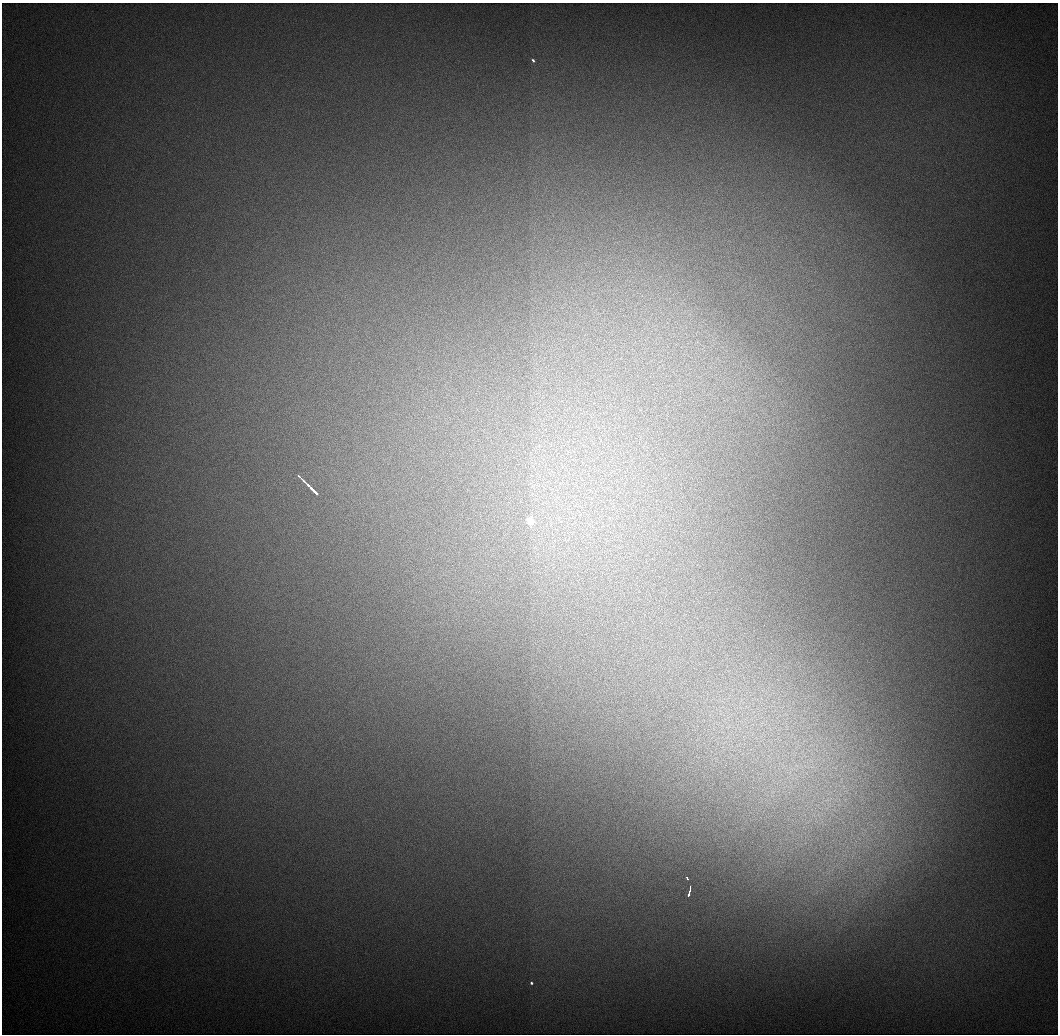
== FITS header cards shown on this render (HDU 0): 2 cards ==
NAXIS1  =                 1056 / Length of Axis 1 (Serial)
NAXIS2  =                 1032 / Length of Axis 2 (Parallel)

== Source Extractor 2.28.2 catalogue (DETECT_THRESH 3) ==
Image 1056 x 1032 px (HDU 0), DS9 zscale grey, 1 PNG px = 1 image px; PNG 1060 x 1036 px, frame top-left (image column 1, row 1032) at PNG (2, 3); no overlay
Background 549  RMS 5.9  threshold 17.8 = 3 sigma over >= 5 px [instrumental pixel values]
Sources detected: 11; all 11 listed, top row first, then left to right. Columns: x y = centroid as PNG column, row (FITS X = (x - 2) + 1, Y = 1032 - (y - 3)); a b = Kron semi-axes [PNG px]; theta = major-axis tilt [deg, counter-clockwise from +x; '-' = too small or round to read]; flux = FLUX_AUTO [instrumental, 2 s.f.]
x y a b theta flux
533 60 4 3 - 1000
303 481 12 2 -45 5700
312 489 15 3 -45 7400
530 521 5 4 - 22000
811 761 7 4 -19 1300
806 766 12 3 -31 1500
793 769 21 5 -10 4200
828 800 19 7 22 5500
687 878 4 3 - 1800
689 891 9 3 76 7800
531 983 3 3 - 1200